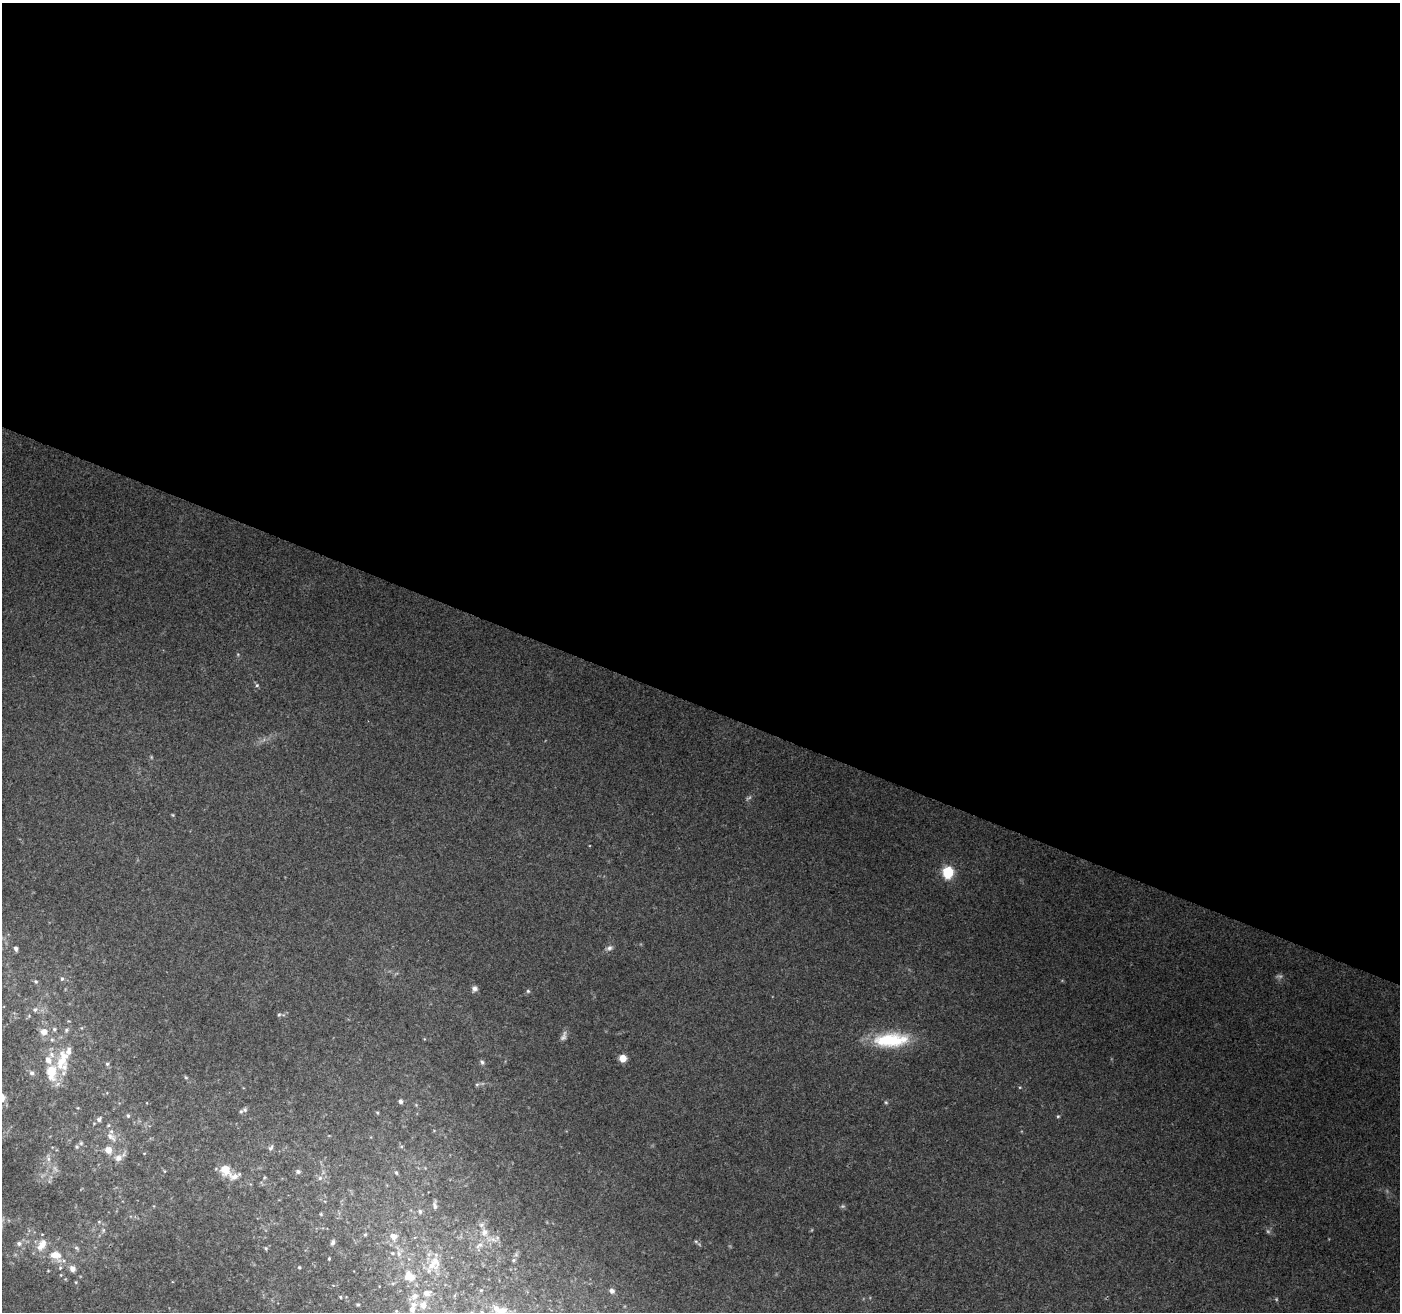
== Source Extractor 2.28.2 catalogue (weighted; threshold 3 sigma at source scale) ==
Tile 3 of 4 x 4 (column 3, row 1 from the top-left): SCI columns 2805-4202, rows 4206-5515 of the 5599 x 5725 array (HDU 1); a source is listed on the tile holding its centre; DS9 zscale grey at full resolution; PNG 1402 x 1314 px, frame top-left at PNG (2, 3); no overlay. Shown black and unused: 54% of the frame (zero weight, under 3 of 4 exposures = <1% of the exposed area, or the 3 px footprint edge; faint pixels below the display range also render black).
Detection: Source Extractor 2.28.2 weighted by HDU 2 'WHT'; one run over the whole footprint, this tile lists its part. Background 0.28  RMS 0.0087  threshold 0.0391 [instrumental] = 3 sigma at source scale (4.5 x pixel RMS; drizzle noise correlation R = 1.50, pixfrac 1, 0.0396/0.0396 arcsec/px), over >= 5 px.
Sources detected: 97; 6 too faint to see at this stretch — not listed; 15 inside a brighter listed object's ellipse — not listed separately; the other 76 listed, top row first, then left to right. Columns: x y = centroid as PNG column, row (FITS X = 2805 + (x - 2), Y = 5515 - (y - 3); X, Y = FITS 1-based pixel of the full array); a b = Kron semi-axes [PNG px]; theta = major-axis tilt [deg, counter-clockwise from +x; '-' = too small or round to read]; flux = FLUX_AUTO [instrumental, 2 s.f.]
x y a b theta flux
257 685 6 5 - 1.5
173 815 6 3 -70 0.88
948 872 6 6 - 97
16 948 5 4 - 2.6
609 948 10 7 29 3.2
62 978 6 5 - 1.8
36 981 5 5 - 1.5
474 989 7 7 - 3.4
528 991 5 5 - 1.5
35 1009 7 6 - 2.2
279 1015 6 5 - 1.3
54 1029 6 5 - 1.9
66 1030 7 5 34 1.9
44 1032 10 9 - 6.4
52 1039 6 4 -1 1.5
891 1040 45 17 3 51
623 1058 7 7 - 9.3
61 1062 27 13 72 23
482 1062 7 5 -47 2.1
107 1064 5 5 - 1.5
32 1073 7 6 - 2.5
186 1077 6 4 -30 1.3
477 1084 6 4 1 1.4
401 1101 5 4 - 3
886 1102 5 4 - 1.2
245 1110 8 7 - 2.4
377 1113 5 4 - 0.98
128 1116 6 4 -74 1.4
1058 1116 4 4 - 0.99
99 1119 7 5 50 2.6
111 1137 17 8 -42 7.3
81 1143 5 5 - 1.4
77 1147 6 5 - 1.4
270 1148 8 5 52 2.1
108 1150 9 8 - 8
144 1153 5 3 - 0.65
118 1158 11 10 - 6.6
48 1159 6 6 - 2.5
225 1169 13 12 - 14
164 1171 5 3 - 0.79
298 1171 6 5 - 2.4
396 1173 5 4 - 1.3
320 1178 6 6 - 2.4
435 1206 10 5 -72 2.5
420 1211 6 6 - 2.1
321 1214 5 4 - 0.94
99 1222 6 4 0 1.1
103 1230 6 4 90 1.5
484 1232 12 10 -90 8.2
365 1234 5 4 - 1.3
394 1236 8 7 - 8.1
696 1241 6 4 -2 1.3
333 1242 7 5 63 2.4
19 1243 7 6 - 3
479 1245 12 6 39 4.4
76 1248 8 4 -34 1.7
266 1248 5 4 - 1.2
399 1253 8 7 - 3.7
56 1255 19 14 -23 16
329 1259 4 3 - 0.98
513 1260 5 4 - 1.2
435 1261 20 11 -72 14
299 1267 4 3 - 0.96
72 1269 8 7 - 5
48 1271 5 3 - 0.66
61 1275 5 3 - 0.63
411 1277 15 8 -71 11
612 1291 6 5 - 3.1
427 1293 10 7 15 6.3
415 1296 12 8 45 6.3
340 1297 4 4 - 0.88
358 1305 4 3 - 1.2
423 1305 11 10 - 7.1
412 1309 7 6 - 3.2
502 1310 13 9 37 6.8
482 1312 4 3 - 0.81
Isophote crosses this tile's border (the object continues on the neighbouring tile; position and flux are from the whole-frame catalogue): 2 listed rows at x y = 502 1310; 482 1312